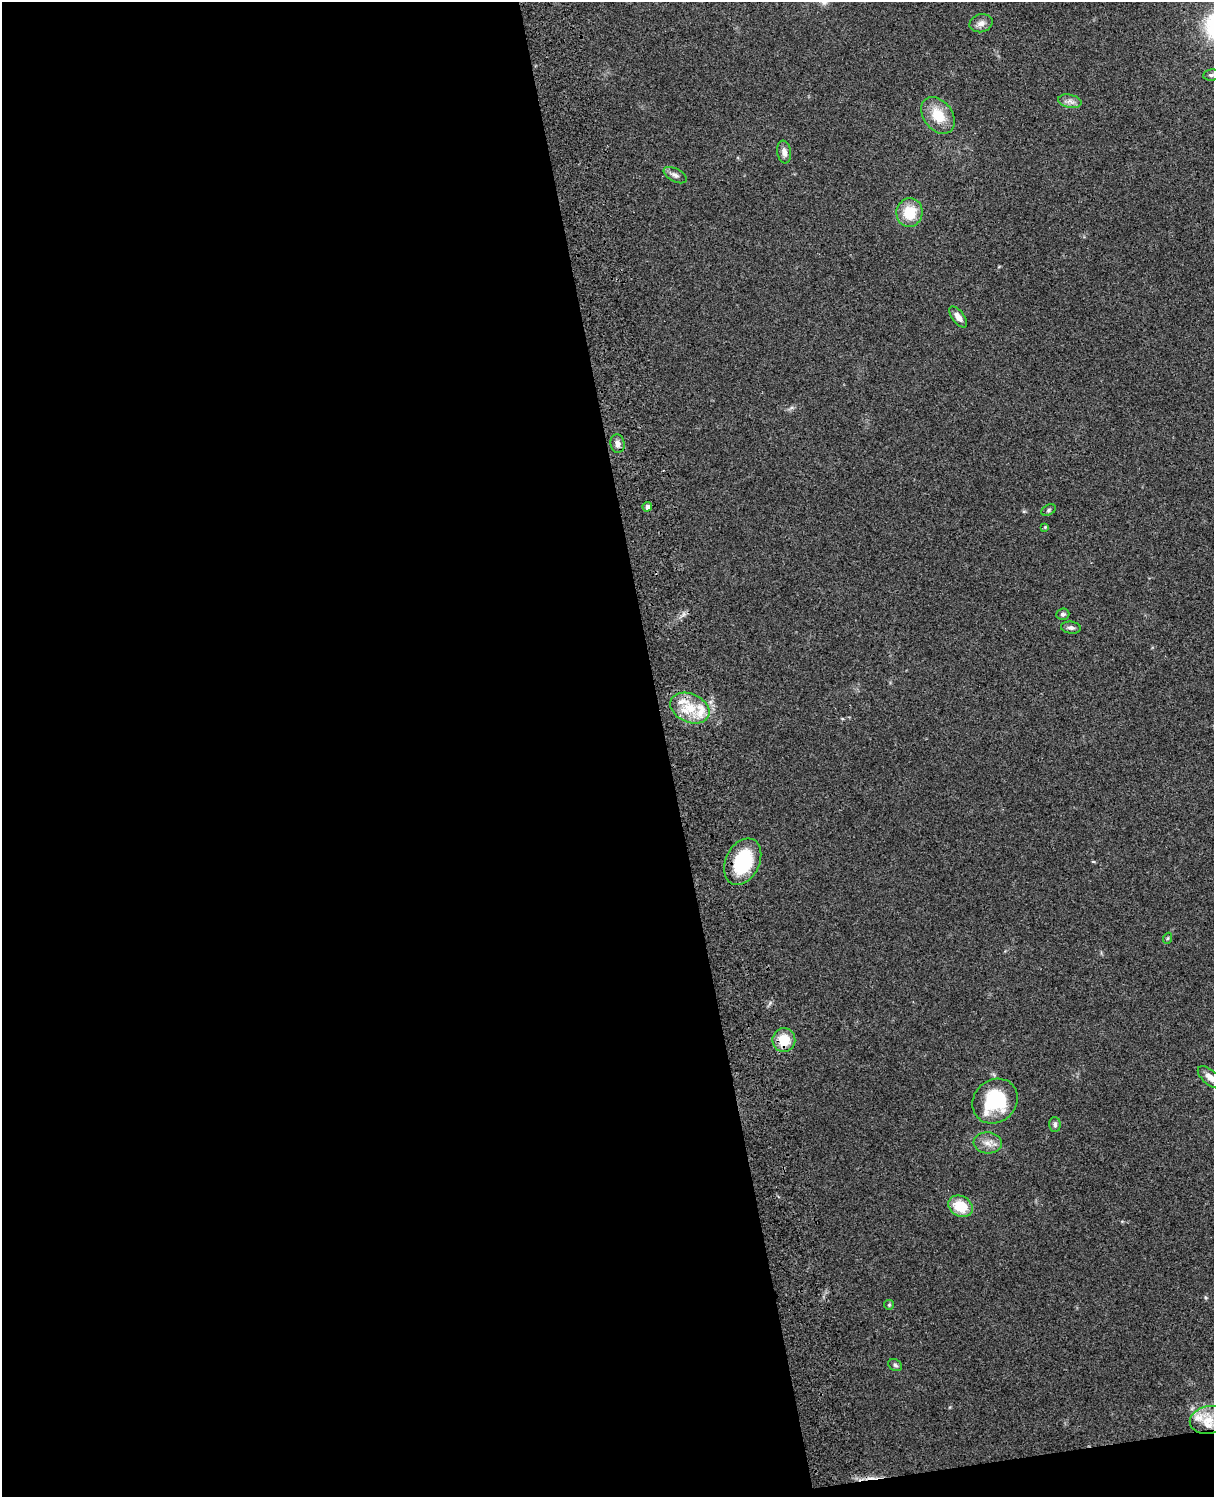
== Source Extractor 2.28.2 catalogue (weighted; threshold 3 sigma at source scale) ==
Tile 9 of 4 x 3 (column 1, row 3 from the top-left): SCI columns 119-1330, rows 164-1658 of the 5087 x 4926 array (HDU 1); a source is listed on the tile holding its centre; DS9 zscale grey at full resolution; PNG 1216 x 1499 px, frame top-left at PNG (2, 2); each listed source drawn as its Kron ellipse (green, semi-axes under 4 px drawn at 4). Shown black and unused: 56% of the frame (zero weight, under 3 of 4 exposures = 6% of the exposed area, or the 3 px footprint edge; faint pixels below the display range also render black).
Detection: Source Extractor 2.28.2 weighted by HDU 2 'WHT'; one run over the whole footprint, this tile lists its part. Background 0.259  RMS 0.0089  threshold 0.0401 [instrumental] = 3 sigma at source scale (4.5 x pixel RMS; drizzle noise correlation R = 1.50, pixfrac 1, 0.05/0.05 arcsec/px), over >= 5 px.
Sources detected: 30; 1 cosmic-ray / hot-pixel residue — neither listed nor drawn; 3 inside a brighter listed object's ellipse — not listed separately; the other 26 listed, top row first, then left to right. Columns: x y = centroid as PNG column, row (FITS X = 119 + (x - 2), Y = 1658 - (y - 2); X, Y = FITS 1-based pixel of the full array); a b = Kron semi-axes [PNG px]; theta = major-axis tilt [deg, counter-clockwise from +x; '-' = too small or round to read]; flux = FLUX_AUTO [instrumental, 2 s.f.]
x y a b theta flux
981 23 12 9 16 5.3
1211 75 8 5 9 2.2
1070 101 12 6 -11 4.3
938 115 20 14 -53 22
784 152 11 7 -82 5
675 175 12 6 -27 3.6
909 213 14 13 - 23
958 317 12 6 -53 5.7
618 444 9 7 -82 4.3
647 507 5 4 - 3.5
1048 510 7 5 28 1.7
1045 527 4 4 - 1
1063 614 6 5 - 2
1071 628 10 6 -7 2.8
690 708 20 14 -24 24
743 862 24 17 64 49
1168 938 6 3 71 1.1
784 1040 12 11 - 20
1210 1077 15 7 -40 6.9
995 1101 24 21 43 55
1055 1124 7 5 -87 2.2
988 1143 14 10 -5 7.9
960 1206 13 10 -30 24
889 1305 5 4 - 1.1
895 1365 7 5 -29 1.8
1208 1420 18 13 12 17
Overlapping masked pixels (flux is a lower limit): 1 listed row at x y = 784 1040
Isophote crosses this tile's border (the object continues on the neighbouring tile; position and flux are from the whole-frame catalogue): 1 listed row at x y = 1210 1077